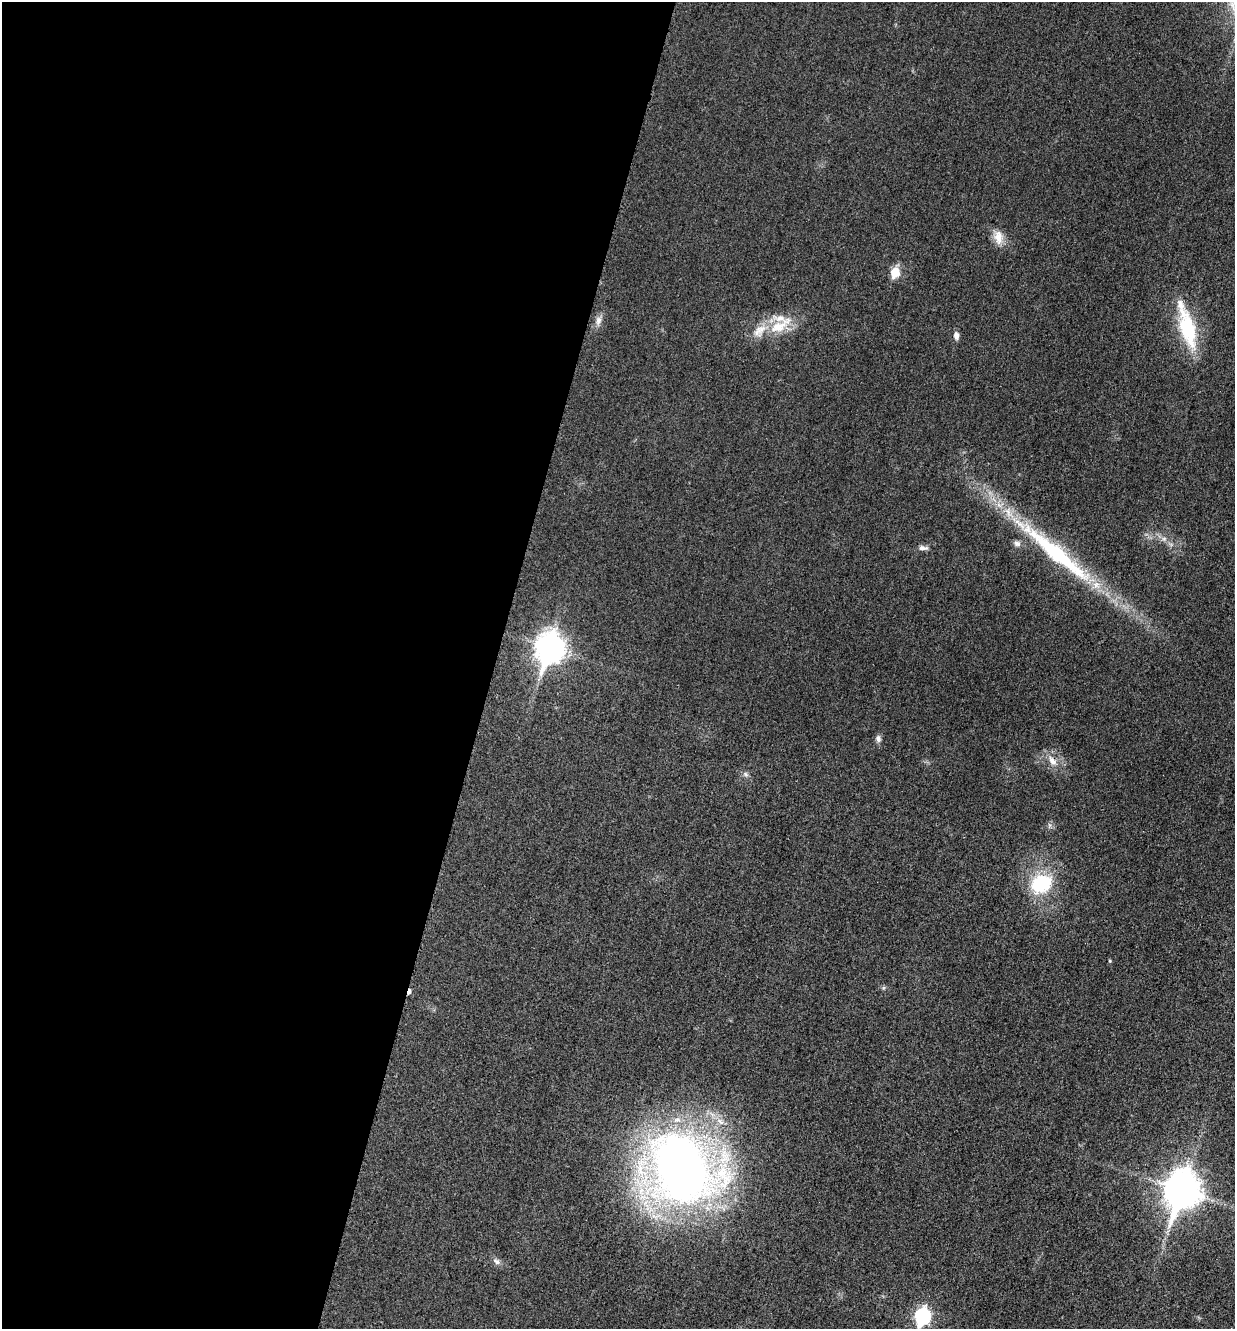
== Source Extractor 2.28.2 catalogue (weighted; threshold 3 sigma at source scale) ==
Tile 5 of 4 x 4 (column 1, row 2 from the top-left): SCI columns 276-1508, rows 2676-4002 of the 5358 x 5347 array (HDU 1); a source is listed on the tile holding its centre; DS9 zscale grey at full resolution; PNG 1237 x 1331 px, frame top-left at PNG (2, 2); no overlay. Shown black and unused: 40% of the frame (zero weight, under 3 of 4 exposures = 2% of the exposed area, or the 3 px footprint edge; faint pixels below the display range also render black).
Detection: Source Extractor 2.28.2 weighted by HDU 2 'WHT'; one run over the whole footprint, this tile lists its part. Background 0.0415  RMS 0.0062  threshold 0.0281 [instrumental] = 3 sigma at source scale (4.5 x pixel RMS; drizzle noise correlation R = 1.50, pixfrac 1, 0.05/0.05 arcsec/px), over >= 5 px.
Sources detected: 24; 1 cosmic-ray / hot-pixel residue — not listed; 3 inside a brighter listed object's ellipse — not listed separately; the other 20 listed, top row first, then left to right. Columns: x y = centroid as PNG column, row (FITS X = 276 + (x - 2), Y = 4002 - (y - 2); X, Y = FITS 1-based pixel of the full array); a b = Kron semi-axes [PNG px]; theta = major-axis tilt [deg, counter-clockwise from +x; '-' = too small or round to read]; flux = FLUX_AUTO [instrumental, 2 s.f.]
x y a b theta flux
998 237 20 12 -81 7.4
895 272 6 5 - 22
598 320 13 8 83 3.7
779 326 38 14 31 20
1187 328 53 18 -75 40
956 336 9 6 -82 2.8
1164 539 6 6 - 1.9
1017 543 9 8 - 2.6
923 548 14 6 -3 2.5
1056 553 116 16 -40 100
550 648 12 9 73 750
878 739 9 7 -87 2.3
1052 761 14 8 -55 5.7
746 774 8 6 -46 1.8
1041 884 25 19 28 37
1110 961 4 3 - 0.68
682 1168 71 59 -47 520
1182 1190 14 11 72 1400
497 1261 10 7 -34 2.5
922 1317 9 7 73 130
Isophote crosses this tile's border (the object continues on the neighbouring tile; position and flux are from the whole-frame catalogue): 1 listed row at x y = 922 1317